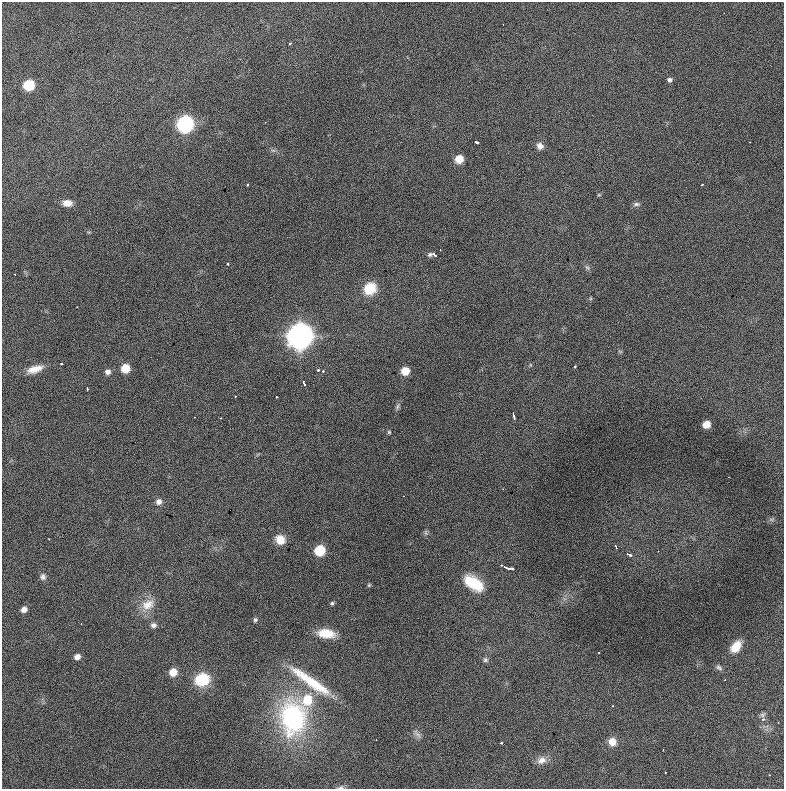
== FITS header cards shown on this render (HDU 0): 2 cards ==
NAXIS1  =                  782 / length of data axis 1
NAXIS2  =                  787 / length of data axis 2

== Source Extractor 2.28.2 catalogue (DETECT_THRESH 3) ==
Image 782 x 787 px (HDU 0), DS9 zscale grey, 1 PNG px = 1 image px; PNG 786 x 791 px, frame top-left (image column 1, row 787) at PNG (2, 2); no overlay
Background 1000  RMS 26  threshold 79.5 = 3 sigma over >= 5 px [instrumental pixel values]
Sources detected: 78; all 78 listed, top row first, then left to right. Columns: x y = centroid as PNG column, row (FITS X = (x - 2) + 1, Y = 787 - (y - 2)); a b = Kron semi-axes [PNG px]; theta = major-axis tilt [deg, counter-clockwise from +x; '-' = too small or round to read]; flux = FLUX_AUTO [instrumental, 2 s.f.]
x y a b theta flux
503 24 2 2 - 9.9e+02
290 43 3 2 - 3.4e+03
670 80 6 5 - 4.4e+03
29 85 7 7 - 1.0e+05
185 124 8 8 - 5.5e+05
477 142 4 3 - 3.9e+03
750 142 2 2 - 8.5e+02
540 146 9 8 - 8.9e+03
273 150 7 4 -18 3.5e+03
459 159 7 6 - 3.3e+04
247 184 3 3 - 2.1e+03
702 185 3 2 - 1.7e+03
599 195 5 3 - 1.7e+03
67 203 10 7 -1 1.5e+04
636 204 9 5 5 4.7e+03
440 250 2 2 - 1.4e+03
434 255 9 4 -12 9.6e+03
228 264 3 3 - 3.4e+03
587 267 8 5 -52 4.3e+03
370 288 13 11 44 5.0e+04
77 307 2 2 - 1.1e+03
300 336 10 9 - 2.5e+06
62 364 3 3 - 3.2e+03
575 367 3 3 - 8.0e+03
125 368 7 6 - 4.1e+04
35 369 20 8 18 2.2e+04
318 370 3 3 - 4.4e+03
323 371 3 3 - 2.9e+03
405 371 6 6 - 3.3e+04
108 372 7 6 - 7.3e+03
304 383 6 3 -71 1.2e+04
87 388 4 2 - 3.8e+03
235 397 2 2 - 1.3e+03
276 397 3 2 - 3.8e+03
397 406 10 4 72 4.3e+03
514 416 6 2 -72 4.3e+03
195 417 2 2 - 1.1e+03
221 418 3 2 - 4.1e+03
706 424 6 6 - 2.6e+04
389 432 5 5 - 2.2e+03
403 496 2 2 - 8.6e+02
159 502 8 8 - 8.3e+03
230 510 2 2 - 3.0e+04
771 519 7 4 -19 3.3e+03
426 533 7 4 -71 3.1e+03
49 539 2 2 - 1.1e+03
280 540 11 10 - 2.1e+04
616 547 3 2 - 5.2e+03
320 550 7 7 - 8.7e+04
629 555 5 3 - 8.7e+03
502 565 3 2 - 1.7e+03
508 568 11 3 -13 8.5e+03
43 577 9 8 - 6.6e+03
473 583 22 12 -34 6.6e+04
369 585 5 4 - 2.1e+03
332 603 5 5 - 2.7e+03
148 605 20 14 28 2.9e+04
24 609 6 6 - 1.0e+04
255 620 6 5 - 3.5e+03
154 625 8 7 - 6.5e+03
326 633 20 10 -6 3.6e+04
736 647 14 9 52 2.8e+04
77 657 6 5 - 1.0e+04
485 660 7 6 - 4.2e+03
719 667 10 5 -39 4.7e+03
173 672 9 8 - 1.8e+04
202 679 15 12 20 6.9e+04
311 682 58 10 -35 8.4e+04
307 700 18 15 71 4.7e+04
763 715 8 6 25 3.9e+03
293 718 35 26 -86 3.1e+05
763 719 5 4 - 3.9e+03
417 734 17 4 -54 6.1e+03
612 742 9 9 - 1.7e+04
501 743 3 2 - 2.4e+03
542 760 13 10 27 1.3e+04
769 775 2 2 - 1.3e+03
341 787 7 5 15 3.7e+03
At the frame edge (FLAGS 8, measured only in part): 1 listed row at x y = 341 787